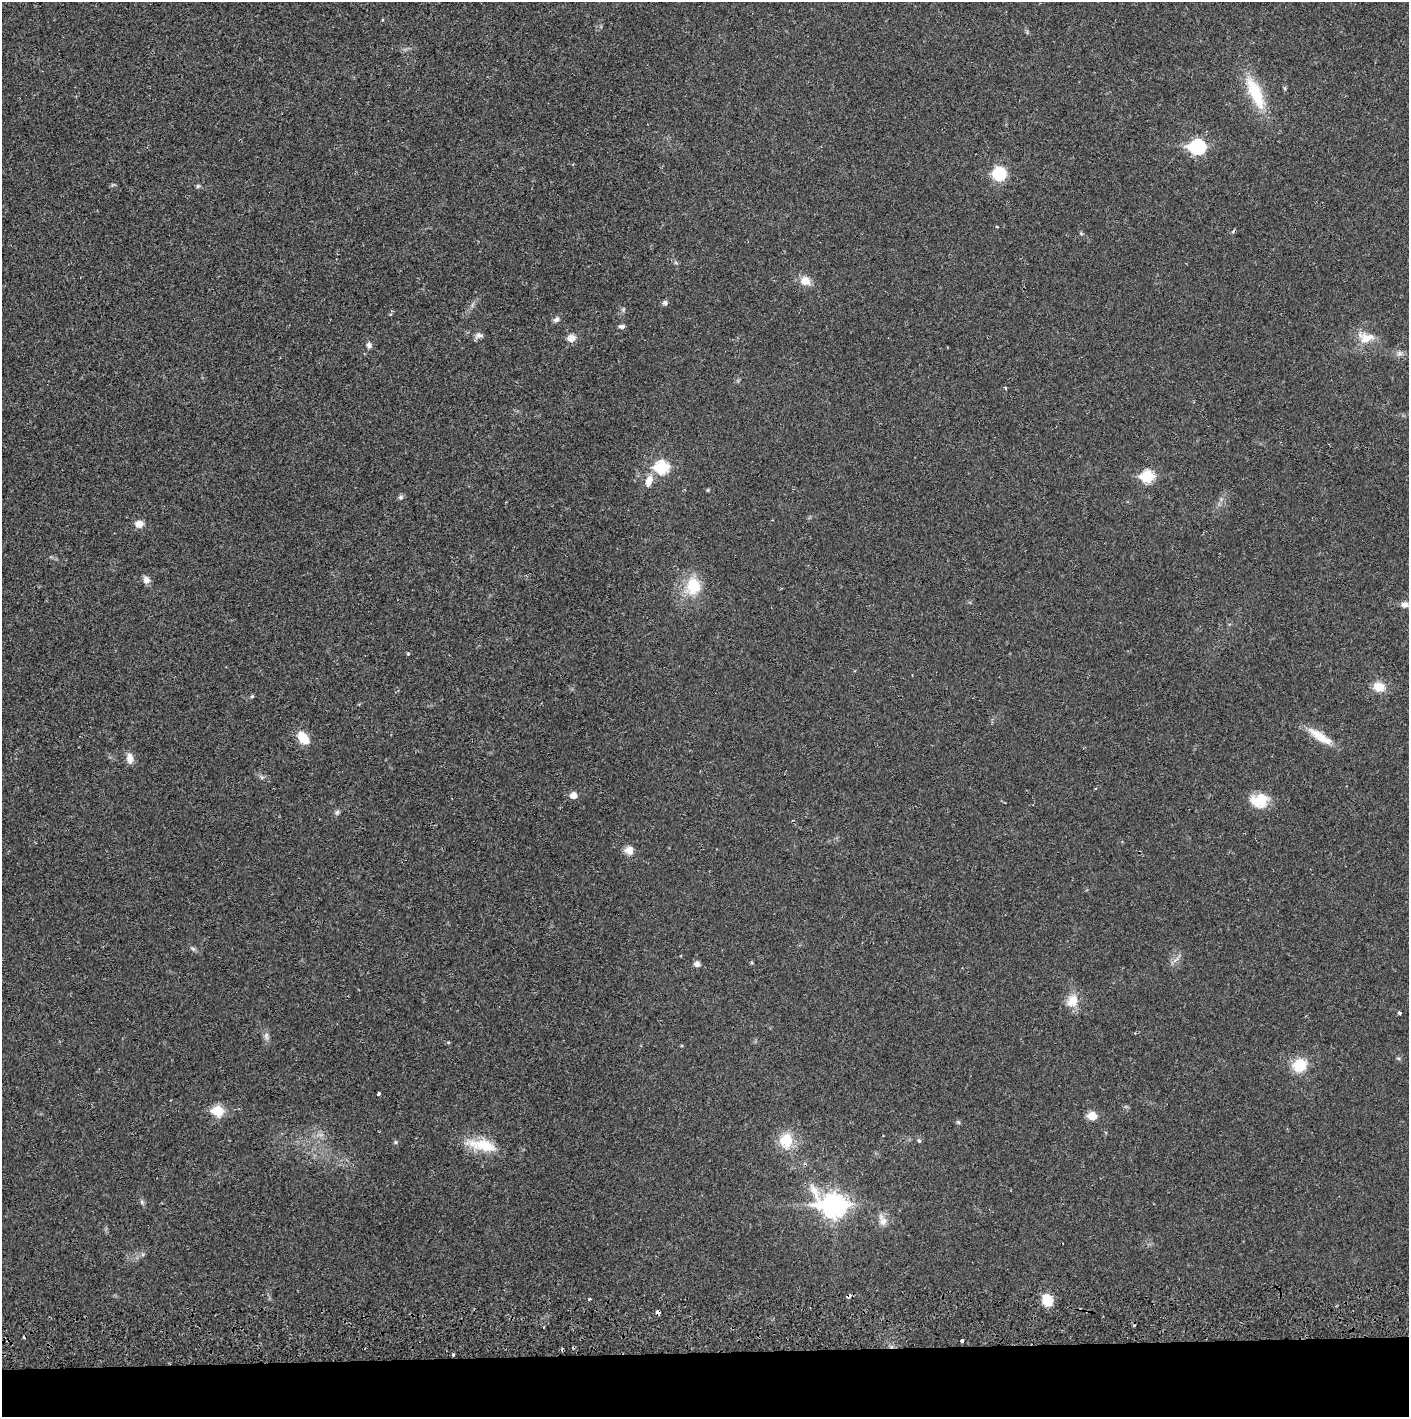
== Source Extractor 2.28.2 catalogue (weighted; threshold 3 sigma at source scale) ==
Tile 8 of 3 x 3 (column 2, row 3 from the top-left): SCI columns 1410-2816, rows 56-1470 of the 4229 x 4360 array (HDU 1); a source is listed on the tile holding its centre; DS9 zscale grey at full resolution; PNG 1411 x 1419 px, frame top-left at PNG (2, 2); no overlay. Shown black and unused: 5% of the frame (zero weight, under 2 of 3 exposures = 3% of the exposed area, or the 3 px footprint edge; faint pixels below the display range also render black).
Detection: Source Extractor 2.28.2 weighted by HDU 2 'WHT'; one run over the whole footprint, this tile lists its part. Background 0.0211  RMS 0.0035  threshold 0.0156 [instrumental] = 3 sigma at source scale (4.5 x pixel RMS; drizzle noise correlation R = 1.50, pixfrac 1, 0.05/0.05 arcsec/px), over >= 5 px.
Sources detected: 65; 4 cosmic-ray / hot-pixel residue — not listed; the other 61 listed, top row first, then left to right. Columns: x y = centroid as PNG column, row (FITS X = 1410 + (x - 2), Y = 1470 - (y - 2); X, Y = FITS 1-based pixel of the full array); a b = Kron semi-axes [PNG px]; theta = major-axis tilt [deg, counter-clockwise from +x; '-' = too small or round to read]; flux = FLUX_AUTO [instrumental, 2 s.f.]
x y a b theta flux
382 19 3 2 - 0.5
1256 93 48 15 -66 15
1197 147 8 7 - 52
999 173 11 11 - 13
198 186 6 5 - 0.57
997 227 4 2 - 0.3
1081 233 5 3 - 0.37
805 281 13 12 - 3.7
665 303 7 6 - 0.82
623 310 7 4 72 0.53
556 319 9 5 29 1.1
622 326 8 5 1 0.86
479 335 11 7 4 1.4
1366 337 24 14 -4 5.5
571 338 11 9 10 2.3
369 345 7 6 - 1.1
1399 353 8 6 1 1.2
1005 388 4 3 - 0.44
662 467 7 7 - 31
1148 476 7 6 - 26
649 481 16 9 74 3.3
400 497 7 6 - 0.8
139 524 8 7 - 3.4
146 580 9 7 -61 1.9
693 586 25 21 85 10
1405 605 10 8 -11 1.6
408 654 5 3 - 0.35
1379 687 14 11 -13 4.6
252 696 5 5 - 0.44
1320 737 34 9 -33 6.8
303 738 18 11 -48 5.2
130 758 13 8 -84 2.7
262 777 6 5 - 0.66
573 795 6 5 - 3.3
1259 801 22 16 0 7.9
337 812 7 5 73 0.79
629 850 11 11 - 2.6
193 949 6 5 - 0.66
697 964 7 6 - 1.4
1072 1001 17 13 62 5.3
1400 1013 4 3 - 0.52
266 1036 11 6 -85 1.3
448 1042 5 4 - 0.4
1299 1065 13 12 - 9.9
379 1094 4 3 - 0.7
218 1111 6 6 - 18
1092 1116 6 5 - 8.3
958 1122 6 4 -44 0.48
786 1140 18 16 75 8.5
919 1141 5 5 - 0.5
396 1142 6 4 90 0.45
483 1145 39 14 -11 10
142 1202 6 5 - 0.66
834 1205 12 9 -17 240
883 1220 17 9 -68 2.5
849 1297 5 4 - 1.4
589 1299 3 3 - 0.47
1047 1300 13 11 -64 5.9
658 1312 4 4 - 2.4
962 1341 3 3 - 2
453 1355 3 3 - 1.4
Overlapping masked pixels (flux is a lower limit): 2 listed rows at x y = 849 1297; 658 1312